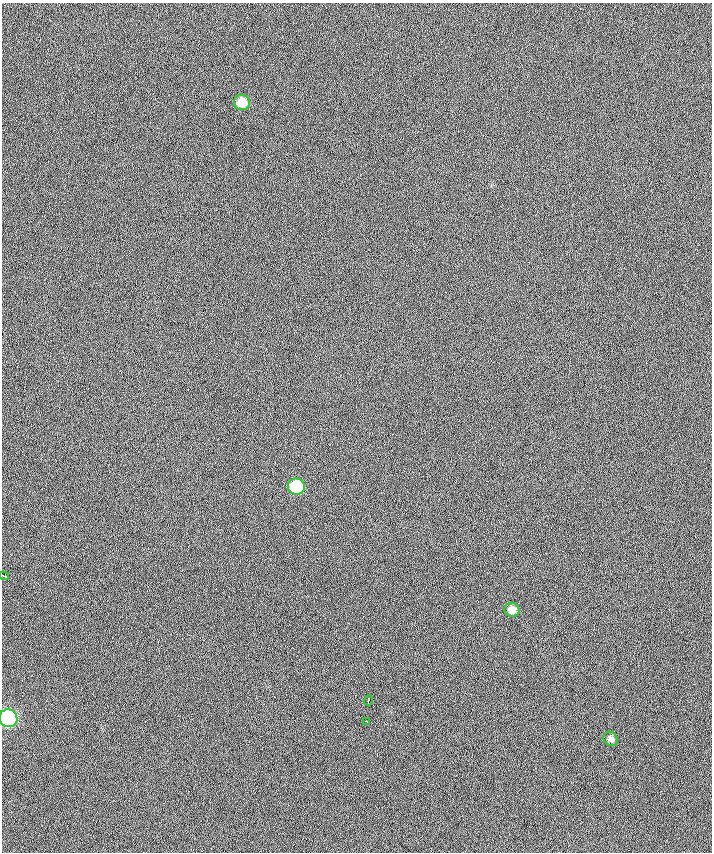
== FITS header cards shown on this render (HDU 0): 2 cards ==
NAXIS1  =                  710 /
NAXIS2  =                  850 /

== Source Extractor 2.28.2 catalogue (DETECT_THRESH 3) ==
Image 710 x 850 px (HDU 0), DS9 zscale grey, 1 PNG px = 1 image px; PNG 714 x 854 px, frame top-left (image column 1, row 850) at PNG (2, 3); each listed source drawn as its Kron ellipse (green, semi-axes under 4 px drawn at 4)
Background -1.18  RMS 15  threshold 45.5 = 3 sigma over >= 5 px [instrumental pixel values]
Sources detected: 8; all 8 listed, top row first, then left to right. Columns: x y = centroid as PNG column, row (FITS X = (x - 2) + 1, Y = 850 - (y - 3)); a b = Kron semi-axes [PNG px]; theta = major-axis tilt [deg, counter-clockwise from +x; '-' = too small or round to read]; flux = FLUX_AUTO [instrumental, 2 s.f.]
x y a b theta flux
242 103 8 7 - 17000
296 487 8 8 - 56000
4 576 5 2 - 1900
512 610 7 7 - 8400
368 700 5 2 - 2700
8 718 9 8 - 170000
367 721 3 3 - 4900
611 739 8 6 -44 3800
At the frame edge (FLAGS 8, measured only in part): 2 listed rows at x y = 4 576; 8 718